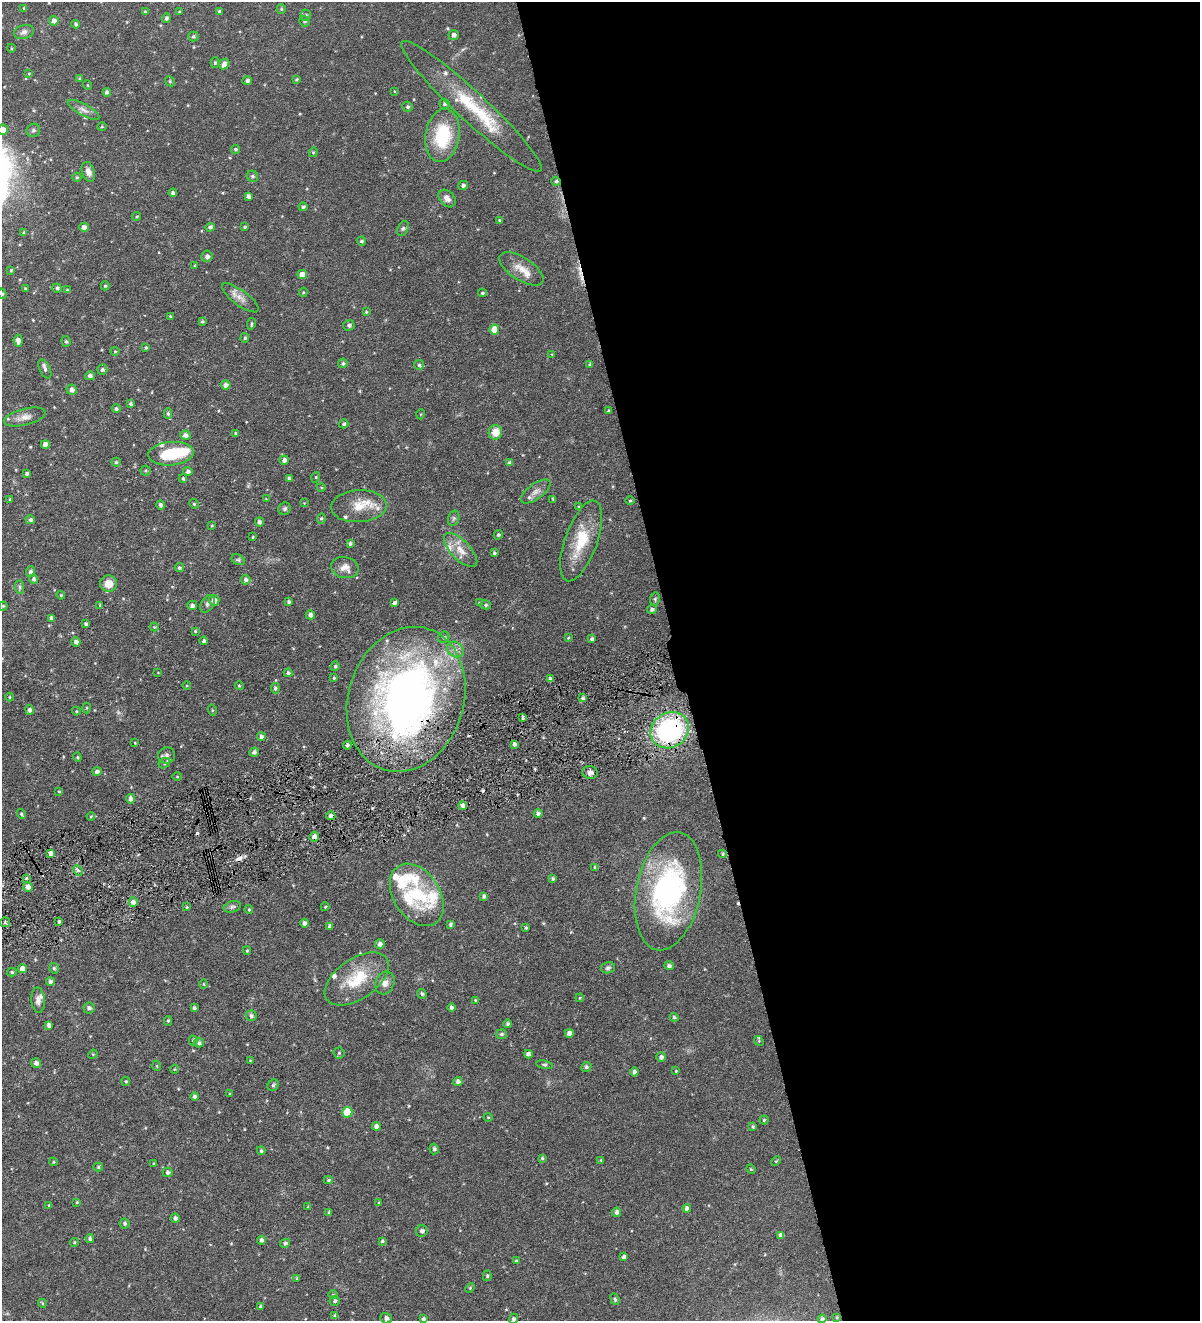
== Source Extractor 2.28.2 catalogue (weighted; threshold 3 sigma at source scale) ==
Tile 8 of 4 x 4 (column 4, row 2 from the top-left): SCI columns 3872-5069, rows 2640-3958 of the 5223 x 5278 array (HDU 1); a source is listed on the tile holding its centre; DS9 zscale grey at full resolution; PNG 1202 x 1323 px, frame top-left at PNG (2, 2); each listed source drawn as its Kron ellipse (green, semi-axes under 4 px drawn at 4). Shown black and unused: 44% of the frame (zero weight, under 4 of 8 exposures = <1% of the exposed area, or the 3 px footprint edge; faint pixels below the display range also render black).
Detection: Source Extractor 2.28.2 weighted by HDU 2 'WHT'; one run over the whole footprint, this tile lists its part. Background 0.0723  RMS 0.0066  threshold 0.0269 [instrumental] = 3 sigma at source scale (4.09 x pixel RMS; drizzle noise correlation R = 1.36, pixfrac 0.8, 0.05/0.05 arcsec/px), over >= 5 px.
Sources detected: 331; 1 too faint to see at this stretch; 1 inside a brighter object's white glare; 4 cosmic-ray / hot-pixel residue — neither listed nor drawn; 16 inside a brighter listed object's ellipse — not listed separately; the other 309 listed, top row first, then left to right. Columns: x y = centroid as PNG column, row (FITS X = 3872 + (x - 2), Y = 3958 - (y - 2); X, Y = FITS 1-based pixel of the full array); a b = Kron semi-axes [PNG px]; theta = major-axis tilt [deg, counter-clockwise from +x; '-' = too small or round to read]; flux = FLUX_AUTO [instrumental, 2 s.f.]
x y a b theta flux
24 9 4 3 - 0.85
281 9 5 4 - 0.69
145 11 4 4 - 0.9
219 11 4 3 - 0.92
179 12 4 3 - 0.6
306 15 6 5 - 1.1
166 18 4 4 - 1.7
54 21 5 4 - 2.4
304 21 5 5 - 0.99
76 24 4 3 - 1.2
24 32 10 7 15 2.4
453 35 5 5 - 2.1
193 36 5 5 - 1.1
11 48 4 3 - 0.53
215 63 5 4 - 0.92
224 64 5 5 - 3.6
29 73 4 3 - 0.57
80 79 4 4 - 0.85
297 79 4 3 - 0.67
170 81 5 4 - 0.77
247 81 5 4 - 1.8
87 85 5 3 - 0.42
394 91 4 2 - 0.42
107 92 4 4 - 1.6
445 104 5 5 - 1.1
471 106 95 14 -43 37
408 107 5 5 - 1.1
83 110 17 5 -29 3
102 127 5 3 - 0.53
3 130 5 5 - 4.2
33 130 7 6 - 1.4
442 136 26 17 82 32
235 149 4 4 - 0.99
313 152 5 4 - 0.66
88 172 10 6 -71 3.4
252 176 6 5 - 1.1
77 177 4 4 - 0.81
556 181 5 4 - 1.2
463 185 5 4 - 1.5
173 193 4 4 - 1.5
248 196 4 4 - 1.9
447 198 10 7 -48 3.2
303 207 5 4 - 1.3
137 216 4 3 - 0.63
499 220 4 4 - 0.59
84 227 4 4 - 2.6
210 227 4 4 - 1.6
245 227 4 4 - 0.95
403 228 8 5 62 1.3
24 233 4 4 - 1
361 241 4 4 - 1.2
207 256 5 5 - 2
195 265 4 3 - 0.45
521 269 25 11 -33 7.5
11 270 4 3 - 0.72
302 274 5 4 - 4.8
105 286 4 4 - 0.8
25 288 3 3 - 0.61
57 288 5 4 - 1.4
67 290 4 3 - 0.9
303 292 5 4 - 0.65
482 293 4 3 - 0.99
2 294 5 4 - 0.84
240 298 22 7 -36 4.8
366 312 4 4 - 0.72
170 316 3 3 - 0.58
202 321 3 3 - 0.87
251 324 6 3 80 0.87
349 325 5 5 - 1.6
494 329 5 5 - 8
245 338 5 4 - 0.9
18 341 6 4 -85 3
66 341 5 4 - 1
146 348 4 4 - 0.8
115 351 4 4 - 0.6
552 354 4 3 - 0.56
343 363 5 4 - 1.2
590 364 4 3 - 0.8
419 365 5 5 - 1.3
45 369 10 5 -64 1.7
102 370 5 5 - 1.4
90 376 5 4 - 2
226 385 5 4 - 2.4
72 390 5 5 - 2.6
131 404 3 3 - 1.2
116 409 4 4 - 1.2
608 411 4 4 - 0.84
168 413 5 4 - 1.2
421 414 5 3 - 0.48
25 417 21 8 14 4.5
344 424 4 4 - 1.1
495 432 7 6 - 8
236 433 4 3 - 1.2
185 435 5 4 - 2.4
45 445 4 4 - 3.6
171 454 23 12 5 25
284 460 4 4 - 2.2
116 462 4 4 - 0.94
510 463 4 4 - 1.4
146 470 5 5 - 0.81
188 471 4 4 - 1.7
27 473 4 3 - 1.5
316 477 5 3 - 0.54
183 478 4 3 - 0.87
289 478 4 3 - 1.1
321 487 4 3 - 0.57
536 491 17 7 36 3.6
10 499 3 3 - 0.61
266 499 4 4 - 0.43
553 499 3 3 - 0.62
630 501 4 3 - 0.61
304 503 3 3 - 0.36
194 504 5 4 - 0.75
160 505 5 4 - 1.5
359 506 28 16 4 12
579 507 4 4 - 0.96
285 509 6 6 - 1.3
321 518 5 4 - 0.94
454 518 8 5 73 1.3
30 520 5 4 - 1.5
259 522 4 4 - 1.9
212 525 3 3 - 0.59
498 535 5 4 - 1.1
253 537 3 2 - 0.53
581 541 42 16 70 23
350 543 4 4 - 1.4
461 550 22 9 -46 7.4
494 553 4 4 - 0.98
238 560 7 5 -29 1.1
179 568 4 4 - 1.1
345 568 14 10 -10 5.1
30 572 5 4 - 1.8
34 579 5 4 - 1.6
246 580 5 5 - 1.6
108 584 8 8 - 6.5
20 587 7 4 -89 1.1
61 595 4 3 - 0.66
655 599 6 5 - 0.96
214 600 5 5 - 3.9
289 602 3 3 - 1.3
394 603 4 4 - 1.6
479 603 4 3 - 0.77
207 604 9 6 59 1.7
100 605 3 3 - 0.71
192 605 5 4 - 2
486 605 5 4 - 0.99
3 606 4 4 - 0.67
652 609 5 4 - 1.5
310 615 5 4 - 2.2
51 618 4 4 - 1.6
86 624 4 4 - 1.6
154 627 4 4 - 0.65
195 631 3 3 - 0.69
444 637 6 5 - 1.3
568 638 3 3 - 0.52
592 639 4 3 - 1.3
204 641 4 4 - 1.5
76 642 4 4 - 2.1
455 649 9 7 -38 3.2
335 666 5 4 - 1.1
158 673 4 2 - 0.36
288 673 4 4 - 1.2
334 678 4 4 - 0.69
550 679 4 3 - 1.6
187 686 4 3 - 0.51
239 686 4 4 - 0.64
275 688 5 4 - 1.1
9 697 4 3 - 0.5
583 698 4 3 - 1.5
406 699 74 58 72 340
87 708 5 3 - 0.55
29 710 5 4 - 2
212 710 6 3 -72 0.57
76 711 4 4 - 0.59
523 718 4 3 - 1.2
670 730 20 17 32 97
261 737 4 4 - 1.7
135 743 4 3 - 0.43
514 744 4 3 - 1.6
347 745 4 4 - 1.2
254 752 5 4 - 1.9
166 755 9 8 - 2.1
77 757 4 4 - 0.68
164 763 6 5 - 1.1
97 771 5 4 - 2
590 772 8 6 -13 2.1
177 776 4 3 - 0.5
59 791 3 3 - 0.58
130 799 4 4 - 2.5
463 806 4 4 - 3.4
21 814 5 4 - 0.92
538 814 4 4 - 1.6
91 816 4 3 - 0.55
331 816 4 4 - 1.9
314 837 5 4 - 3.1
50 854 4 4 - 2.4
723 854 4 4 - 0.86
595 867 4 3 - 1.2
78 870 5 4 - 1.2
26 878 4 4 - 0.78
553 879 4 4 - 0.86
28 887 5 4 - 3.2
668 891 60 32 79 120
417 895 34 23 -57 37
484 896 4 4 - 1.6
133 902 4 4 - 2.4
187 907 4 3 - 0.61
232 907 9 5 18 1.4
325 907 4 4 - 0.58
249 910 4 4 - 0.8
5 922 5 5 - 0.97
59 922 3 3 - 0.91
305 923 4 4 - 1.9
450 925 4 4 - 1.3
330 926 4 3 - 1.6
526 928 3 3 - 0.82
380 944 5 4 - 2.6
247 951 4 4 - 0.74
669 966 5 4 - 1.8
54 968 5 4 - 1
608 968 7 5 18 1.4
22 969 4 4 - 3.8
12 972 5 4 - 0.71
357 979 36 20 34 25
50 982 4 4 - 1.8
385 983 12 9 65 3.9
204 984 5 3 - 0.48
422 994 5 4 - 1.2
580 998 4 3 - 0.56
38 1000 12 7 -85 3.1
475 1000 3 3 - 0.59
89 1008 5 5 - 2
194 1008 4 3 - 1.4
451 1008 4 4 - 1.8
251 1016 5 5 - 1.7
674 1017 4 4 - 0.96
168 1021 5 4 - 0.86
508 1024 4 4 - 1.1
49 1025 4 4 - 2.1
569 1033 4 4 - 2.9
502 1034 5 5 - 1.3
193 1041 5 4 - 0.94
759 1041 5 4 - 0.69
199 1043 5 4 - 1.5
339 1053 5 5 - 0.87
93 1054 5 4 - 0.57
528 1054 4 4 - 2
661 1057 4 4 - 1.9
250 1060 4 3 - 0.46
36 1063 5 5 - 2.4
544 1065 8 4 -10 0.96
157 1066 5 3 - 0.51
586 1067 5 5 - 1.4
174 1069 4 4 - 0.59
676 1071 4 3 - 0.5
634 1072 4 4 - 2.2
126 1081 4 4 - 0.84
458 1082 4 4 - 2.3
273 1085 6 5 - 0.96
230 1094 4 3 - 0.48
195 1096 4 4 - 1.7
347 1112 5 5 - 15
488 1117 4 3 - 0.46
764 1120 4 4 - 0.82
376 1126 4 4 - 2.7
753 1127 3 3 - 0.82
434 1149 5 4 - 1.2
261 1151 4 4 - 1.1
542 1158 4 3 - 0.93
601 1160 3 3 - 0.6
776 1161 5 3 - 0.6
54 1162 4 4 - 0.64
154 1164 3 2 - 0.74
98 1167 5 4 - 0.95
751 1169 4 4 - 0.58
168 1172 5 4 - 1.4
328 1180 4 4 - 0.77
77 1202 4 4 - 0.71
379 1203 4 3 - 0.67
49 1205 4 3 - 0.71
308 1207 4 3 - 0.62
687 1208 4 4 - 2.3
329 1212 4 3 - 0.86
617 1212 4 4 - 2.4
175 1218 4 4 - 1.8
125 1223 5 5 - 1
422 1231 6 5 - 1.9
781 1235 4 4 - 2.6
90 1239 4 4 - 1.4
261 1240 4 4 - 2
382 1241 4 3 - 0.91
74 1242 4 3 - 0.63
285 1243 5 4 - 1.2
624 1257 4 3 - 1.4
516 1261 3 3 - 0.7
487 1276 5 4 - 0.83
297 1278 4 4 - 0.66
470 1288 5 4 - 0.71
333 1295 4 3 - 0.57
615 1299 6 4 -69 0.85
335 1301 5 5 - 1.4
42 1303 4 3 - 0.65
261 1307 4 3 - 1.1
335 1316 4 3 - 1.6
837 1317 3 3 - 0.61
386 1318 6 5 - 2.3
423 1319 4 3 - 1.5
513 1319 5 4 - 1.2
822 1319 4 4 - 1.3
Overlapping masked pixels (flux is a lower limit): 6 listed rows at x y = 556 181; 406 699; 670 730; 463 806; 331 816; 314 837
Isophote crosses this tile's border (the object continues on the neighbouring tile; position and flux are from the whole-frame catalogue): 5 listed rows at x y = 3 130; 2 294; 423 1319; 513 1319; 822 1319